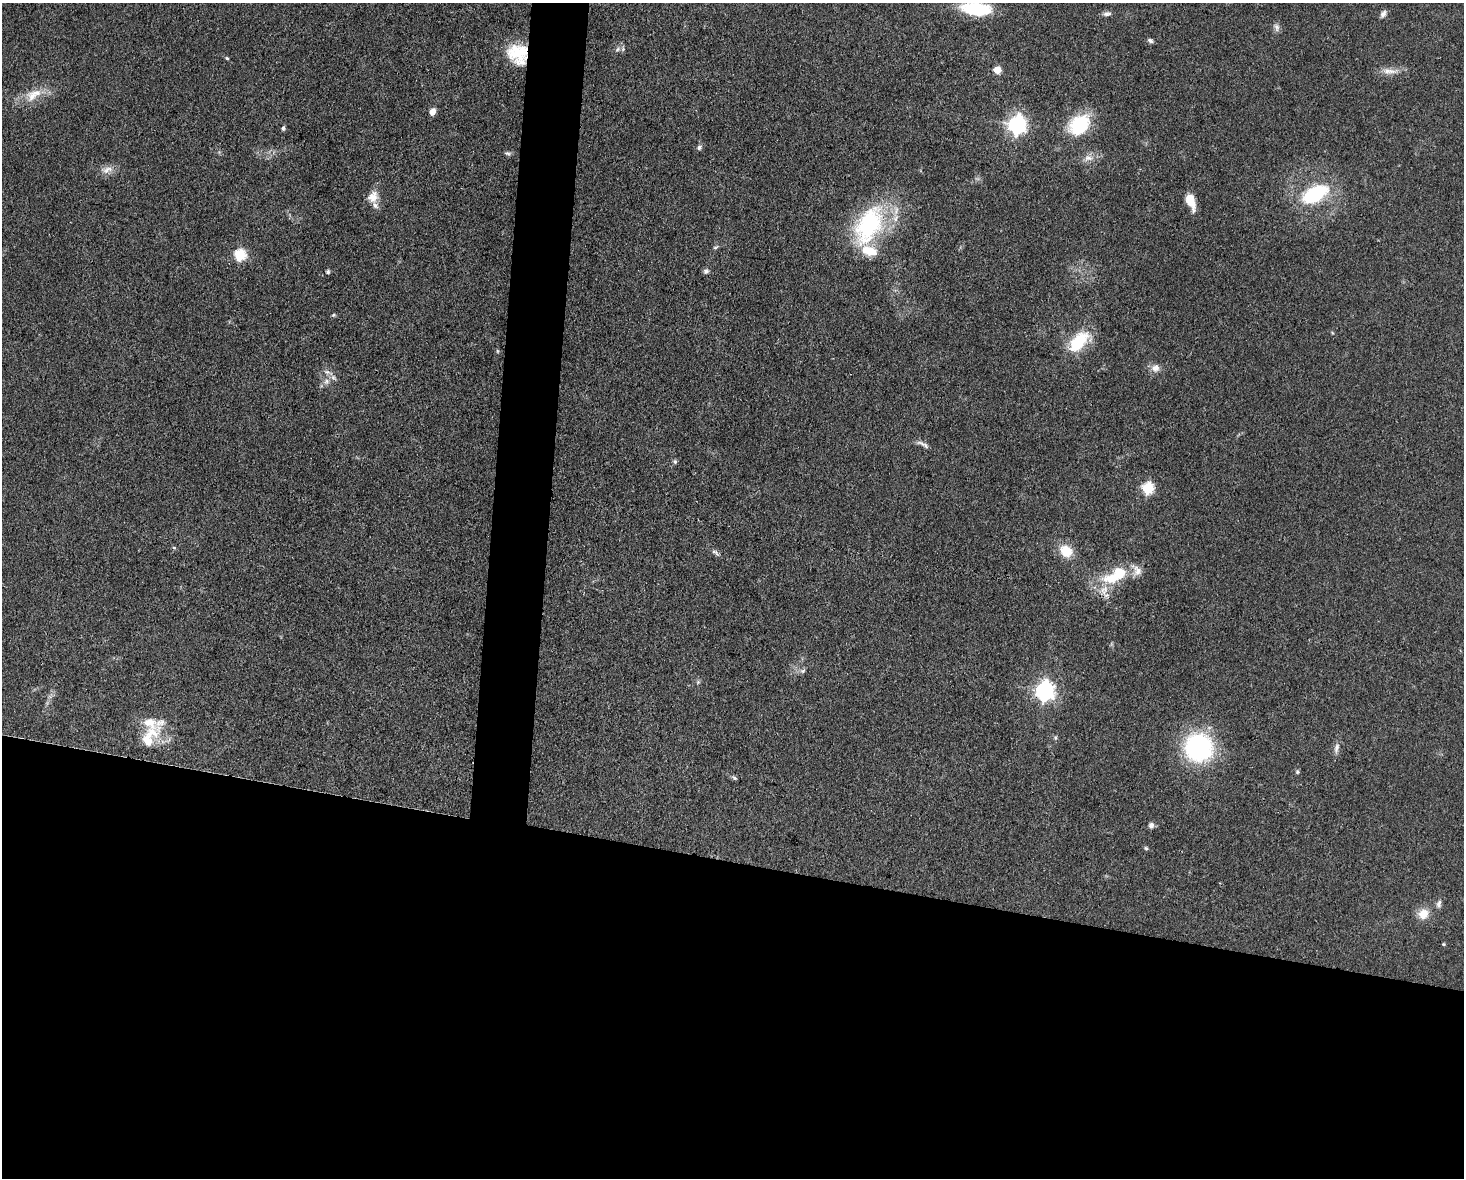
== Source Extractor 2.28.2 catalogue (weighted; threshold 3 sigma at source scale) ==
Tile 11 of 3 x 4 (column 2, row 4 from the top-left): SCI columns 1690-3151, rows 1-1176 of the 4727 x 4704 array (HDU 1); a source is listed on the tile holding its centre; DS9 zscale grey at full resolution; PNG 1466 x 1180 px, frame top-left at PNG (2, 3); no overlay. Shown black and unused: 30% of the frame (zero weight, under 3 of 4 exposures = <1% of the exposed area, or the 3 px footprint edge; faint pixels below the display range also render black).
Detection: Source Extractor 2.28.2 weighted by HDU 2 'WHT'; one run over the whole footprint, this tile lists its part. Background 0.0756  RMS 0.0062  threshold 0.028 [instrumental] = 3 sigma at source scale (4.5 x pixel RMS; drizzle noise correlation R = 1.50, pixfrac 1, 0.05/0.05 arcsec/px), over >= 5 px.
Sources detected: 60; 6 inside a brighter listed object's ellipse — not listed separately; the other 54 listed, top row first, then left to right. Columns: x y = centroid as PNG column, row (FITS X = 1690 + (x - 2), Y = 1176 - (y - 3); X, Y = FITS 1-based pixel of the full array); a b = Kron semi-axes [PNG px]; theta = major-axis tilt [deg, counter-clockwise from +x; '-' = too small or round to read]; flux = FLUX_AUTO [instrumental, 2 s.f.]
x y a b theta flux
976 9 25 11 -6 30
1107 14 12 6 9 2
1383 14 10 6 58 2.5
1277 27 11 7 -74 2.4
1150 41 7 5 -27 1.6
617 49 7 5 59 1.4
518 54 25 22 -49 24
227 58 4 4 - 0.77
997 70 5 5 - 13
1390 71 26 7 -4 5.8
32 96 16 15 - 8.8
432 112 8 6 70 3.8
1017 125 8 7 - 250
1079 125 29 21 40 31
283 128 6 4 82 1.2
699 147 6 5 - 1.7
508 153 8 6 -11 1.4
1088 158 13 8 -10 4.3
107 170 19 9 13 5
1315 194 27 15 28 46
373 197 16 12 62 6.8
1191 201 16 8 -68 10
869 225 53 30 63 72
715 247 8 4 8 0.93
240 255 6 6 - 56
706 271 7 6 - 1.8
328 272 4 4 - 1.4
333 315 5 5 - 0.8
1078 342 28 14 48 27
497 351 6 3 -71 0.62
1155 368 11 10 - 4.3
328 372 14 3 -19 1.8
327 381 9 7 35 3.1
923 444 20 5 -26 2.9
675 462 7 5 -75 1.2
1148 488 6 6 - 58
174 548 6 3 -19 0.69
1066 551 16 13 -40 13
715 552 13 5 -36 1.8
1116 575 38 16 29 30
803 671 8 5 22 1.6
698 682 6 5 - 1
1045 691 8 7 - 290
149 738 41 18 55 21
1055 738 6 5 - 1.1
1199 747 23 23 - 98
1336 748 16 6 78 3.1
1297 772 6 5 - 1
734 778 8 4 -38 1.1
1151 825 7 6 - 2.3
1146 848 6 4 -44 0.89
1439 904 11 7 83 2.3
1423 914 14 13 - 8.3
1443 944 4 4 - 0.71
Overlapping masked pixels (flux is a lower limit): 1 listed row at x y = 518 54
Isophote crosses this tile's border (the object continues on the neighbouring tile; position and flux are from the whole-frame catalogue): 1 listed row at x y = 976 9